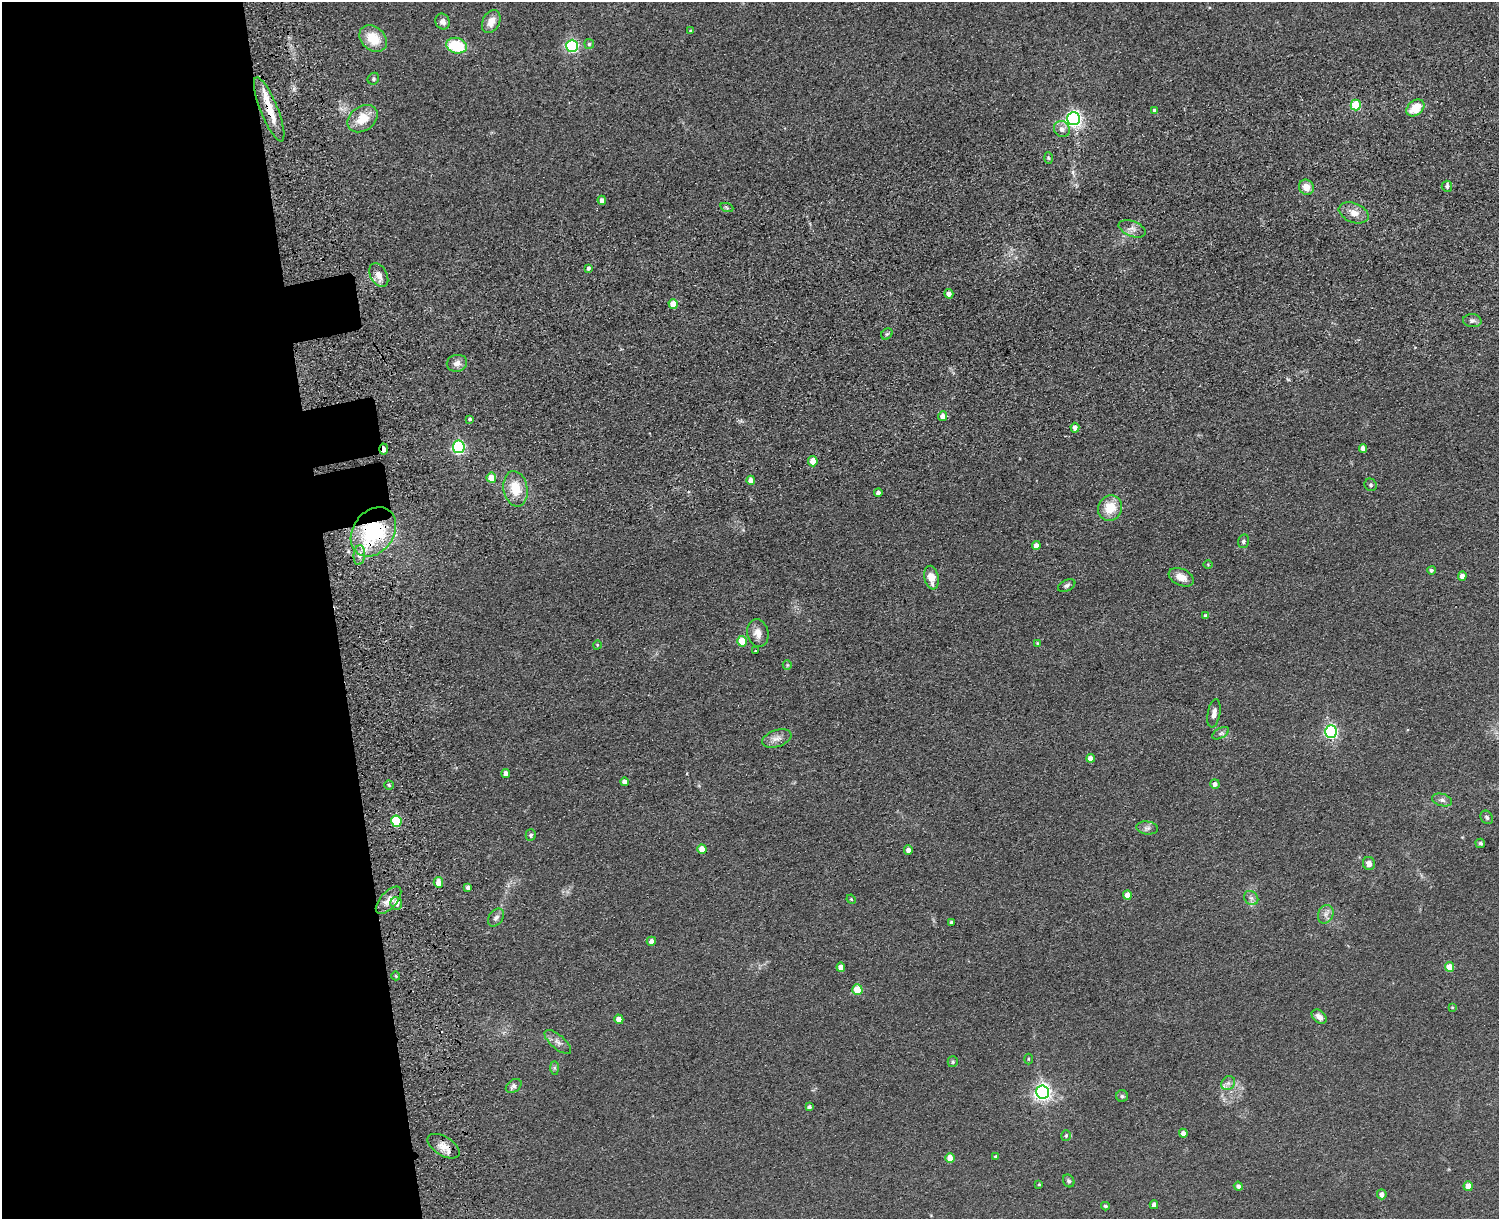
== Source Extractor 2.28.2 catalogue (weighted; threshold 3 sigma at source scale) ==
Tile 7 of 3 x 4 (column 1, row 3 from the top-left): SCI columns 273-1769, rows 1378-2594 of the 5149 x 5188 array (HDU 1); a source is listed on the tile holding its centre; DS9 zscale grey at full resolution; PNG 1501 x 1221 px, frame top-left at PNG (2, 2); each listed source drawn as its Kron ellipse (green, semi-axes under 4 px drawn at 4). Shown black and unused: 23% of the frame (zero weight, under 3 of 5 exposures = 11% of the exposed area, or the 3 px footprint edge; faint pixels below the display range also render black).
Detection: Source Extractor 2.28.2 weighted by HDU 2 'WHT'; one run over the whole footprint, this tile lists its part. Background 0.0747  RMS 0.0081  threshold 0.0365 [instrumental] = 3 sigma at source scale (4.5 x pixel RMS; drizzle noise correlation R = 1.50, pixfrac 1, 0.05/0.05 arcsec/px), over >= 5 px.
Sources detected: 116; all 116 listed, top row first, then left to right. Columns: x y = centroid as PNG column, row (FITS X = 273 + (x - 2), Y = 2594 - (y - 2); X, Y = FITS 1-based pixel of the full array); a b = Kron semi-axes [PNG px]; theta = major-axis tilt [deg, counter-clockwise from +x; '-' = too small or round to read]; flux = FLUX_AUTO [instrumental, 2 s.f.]
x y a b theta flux
442 22 8 7 - 3.5
491 22 12 8 63 7.9
691 30 4 4 - 1.2
373 38 15 11 -42 18
589 44 5 5 - 1.3
457 46 10 7 -14 33
572 46 6 6 - 140
373 79 6 5 - 1.4
1356 105 5 5 - 39
1415 108 10 7 41 17
269 109 34 8 -68 18
1154 110 4 3 - 1.6
363 119 16 12 35 16
1074 119 6 6 - 300
1062 129 8 7 - 4.4
1048 158 6 4 -87 1
1447 186 5 5 - 2
1306 187 8 7 - 7.5
602 200 4 4 - 4.1
727 208 7 4 -20 1.2
1354 213 15 9 -22 7.6
1132 229 14 7 -21 4.8
588 268 4 3 - 2
379 275 13 8 -61 6
949 294 5 4 - 3.8
673 304 5 4 - 15
1472 321 9 6 -4 2.8
887 334 6 5 - 1.2
457 363 10 8 11 4.7
943 416 5 4 - 6
470 419 4 3 - 1.2
1075 428 5 4 - 4.3
459 447 6 6 - 160
1363 448 4 4 - 5.6
384 449 5 3 - 6.7
813 461 5 4 - 11
491 478 5 4 - 12
751 480 4 4 - 4.4
1371 485 6 6 - 1.4
515 489 18 12 -79 18
878 493 4 4 - 3.5
1110 508 13 12 - 17
373 532 26 20 54 78
1243 541 7 5 77 1.7
1036 546 4 4 - 5
359 555 10 5 85 3.1
1208 564 5 3 - 0.66
1431 570 4 4 - 1.9
1462 576 4 4 - 5.7
1181 577 13 8 -24 7.4
931 578 12 7 -79 9.3
1067 585 9 5 26 1.9
1206 615 4 4 - 1.8
758 633 14 10 -75 6.7
742 641 5 5 - 19
1037 643 4 3 - 0.71
597 645 4 3 - 0.57
756 651 3 3 - 1.2
787 665 5 4 - 0.91
1214 713 14 6 80 4.4
1331 732 6 6 - 160
1221 733 9 5 28 2.2
777 739 15 8 19 5.4
1091 758 4 4 - 5.1
506 774 4 4 - 4.8
625 782 4 4 - 4
1215 784 5 4 - 2.9
389 785 5 4 - 1.2
1442 800 10 6 -15 2.7
1487 817 7 5 -54 1.7
396 821 5 5 - 51
1147 828 11 6 -6 2.9
531 835 5 5 - 1.9
1480 843 5 4 - 1.7
702 849 5 4 - 8.6
908 850 4 4 - 4.1
1369 863 6 6 - 4.8
438 882 5 4 - 10
468 888 4 4 - 2.4
1127 895 4 4 - 7.7
1251 898 8 6 -44 2.6
851 899 5 4 - 0.7
389 900 17 8 49 6.6
396 903 6 6 - 5.1
1326 914 9 7 65 3.7
496 918 10 7 53 2.9
951 922 3 3 - 1.4
651 941 5 4 - 4.3
841 967 4 4 - 5.5
1449 967 5 4 - 13
396 976 4 3 - 0.81
857 990 5 5 - 19
1452 1007 4 3 - 0.84
1319 1017 8 6 -42 4.4
619 1019 5 4 - 6.3
558 1042 16 7 -40 4.4
1028 1059 5 3 - 0.76
953 1062 5 5 - 1.1
554 1068 7 4 -89 1.5
1228 1083 7 6 - 3
514 1086 9 6 35 3.2
1043 1092 6 6 - 300
1122 1096 6 6 - 1.5
809 1107 4 3 - 2.2
1183 1133 4 4 - 3.9
1066 1136 5 5 - 1.5
444 1146 18 9 -31 8.1
996 1156 4 4 - 1.1
950 1158 5 4 - 10
1069 1181 6 5 - 1.6
1039 1184 4 3 - 0.68
1238 1186 4 4 - 2.6
1468 1186 5 4 - 8
1382 1194 5 4 - 3.7
1154 1205 4 4 - 3.7
1105 1206 4 4 - 1.4
Overlapping masked pixels (flux is a lower limit): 4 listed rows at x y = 269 109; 384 449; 373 532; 444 1146